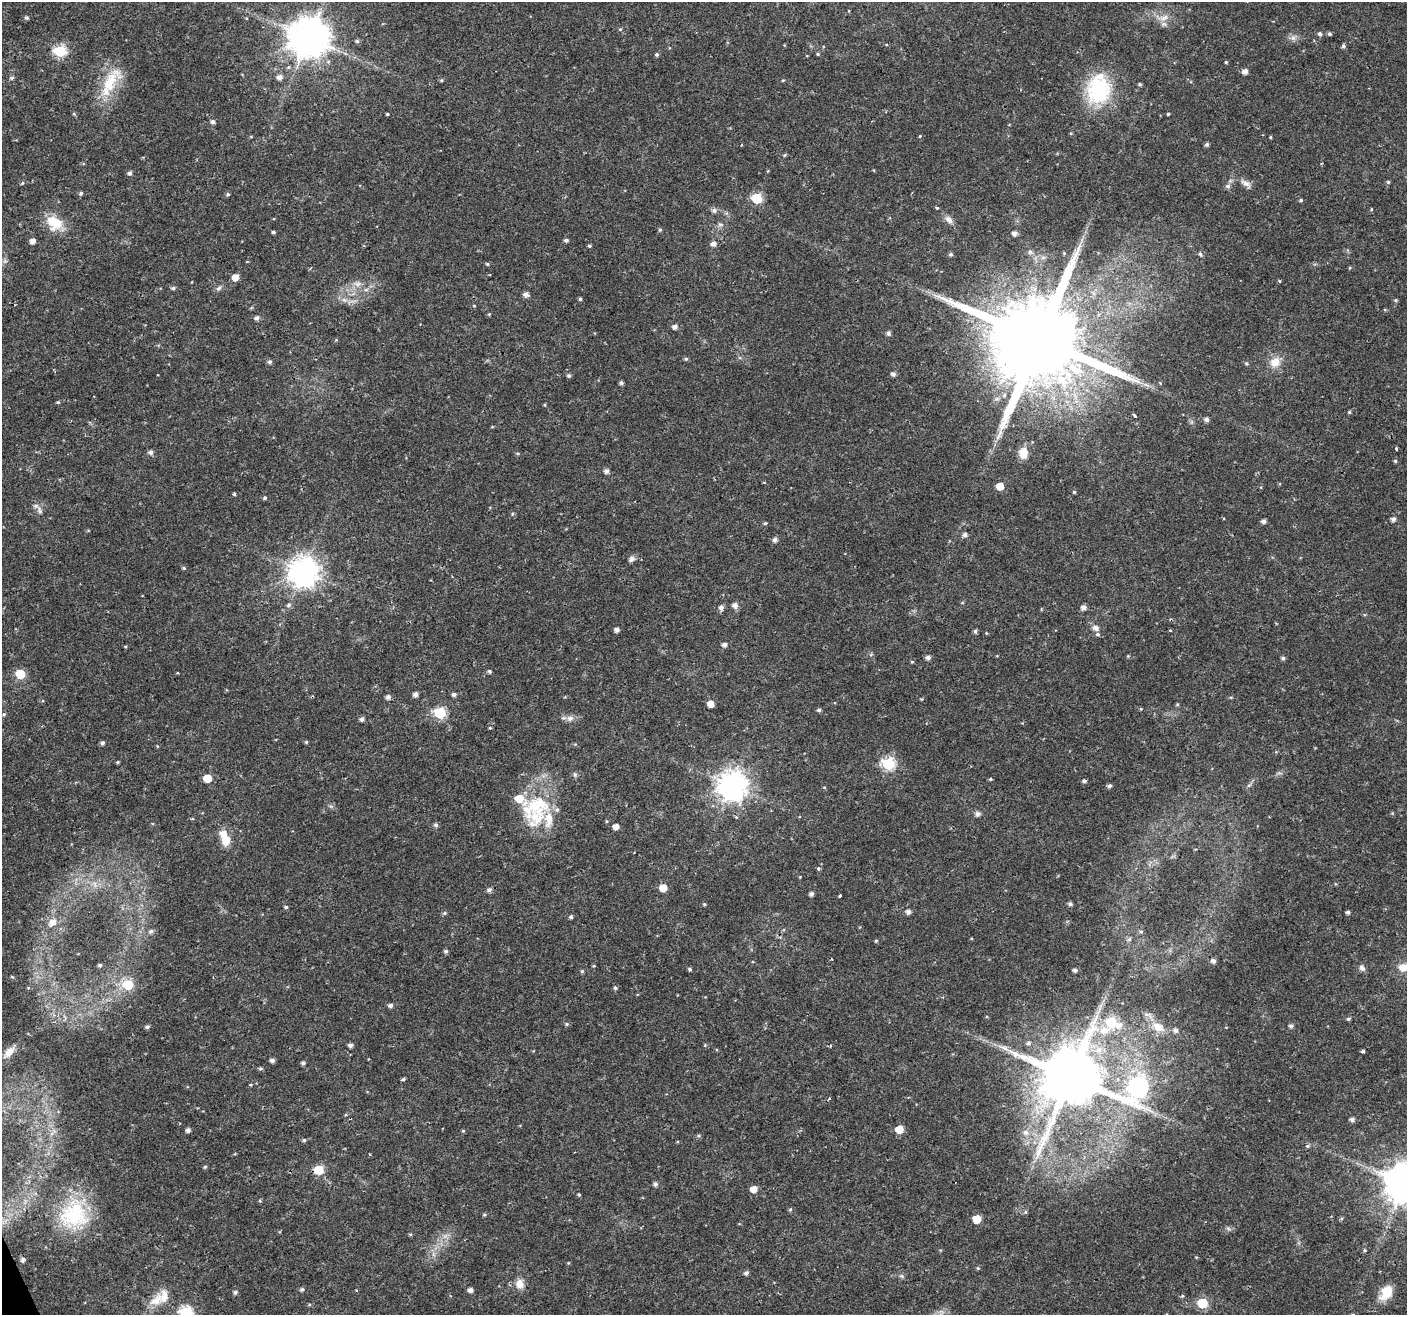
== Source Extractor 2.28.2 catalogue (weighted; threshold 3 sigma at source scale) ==
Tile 7 of 4 x 4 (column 3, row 2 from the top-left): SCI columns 2810-4214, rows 2710-4022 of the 5621 x 5477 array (HDU 1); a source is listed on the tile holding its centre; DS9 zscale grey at full resolution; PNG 1409 x 1317 px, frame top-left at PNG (2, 2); no overlay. Shown black and unused: <1% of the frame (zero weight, under 2 of 3 exposures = <1% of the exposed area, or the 3 px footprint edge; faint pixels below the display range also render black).
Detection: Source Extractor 2.28.2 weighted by HDU 2 'WHT'; one run over the whole footprint, this tile lists its part. Background 0.0197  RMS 0.0029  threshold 0.013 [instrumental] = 3 sigma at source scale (4.5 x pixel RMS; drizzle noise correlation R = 1.50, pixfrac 1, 0.0396/0.0396 arcsec/px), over >= 5 px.
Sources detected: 246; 1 long thin detection or spike segment (spike, bleed or trail) — not listed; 7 inside a brighter listed object's ellipse — not listed separately; the other 238 listed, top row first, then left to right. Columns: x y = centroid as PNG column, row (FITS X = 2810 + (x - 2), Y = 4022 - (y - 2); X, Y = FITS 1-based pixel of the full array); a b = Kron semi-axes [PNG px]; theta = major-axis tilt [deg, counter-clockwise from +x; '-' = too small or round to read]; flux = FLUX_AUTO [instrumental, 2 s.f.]
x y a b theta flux
27 18 5 4 - 0.51
246 18 5 3 - 0.24
1164 18 15 9 24 2.4
620 29 4 4 - 0.31
1320 34 5 5 - 0.73
1330 34 5 4 - 0.48
309 38 11 11 - 900
1293 38 8 7 - 1.1
357 41 5 5 - 0.5
1343 46 5 4 - 0.65
60 51 6 6 - 31
657 54 4 4 - 0.5
818 54 5 4 - 0.37
1226 62 4 4 - 0.32
1245 72 5 5 - 1.5
280 77 6 6 - 1.5
12 78 6 4 22 0.48
441 80 4 4 - 0.36
783 80 5 3 - 0.25
110 82 49 16 59 11
1140 84 5 4 - 0.41
1098 90 35 26 84 23
387 114 3 3 - 0.31
1168 114 3 3 - 0.61
213 122 5 5 - 0.81
920 136 4 4 - 0.25
1270 137 3 3 - 0.29
1207 144 5 4 - 0.6
784 155 5 5 - 0.32
130 173 5 5 - 0.77
1388 182 5 4 - 0.36
22 183 5 3 - 0.29
1246 184 17 7 -36 1.7
1228 186 7 6 - 0.79
81 193 5 4 - 0.47
228 194 5 4 - 0.48
756 198 6 6 - 20
1301 200 5 4 - 0.41
937 208 4 3 - 0.5
1371 209 5 3 - 0.27
714 210 7 6 - 0.9
949 220 12 7 -45 1.6
55 223 22 16 -36 7.2
720 224 9 4 -1 0.67
660 230 5 4 - 0.4
273 232 4 3 - 0.47
1014 233 5 4 - 1.3
566 240 5 4 - 0.75
33 241 5 5 - 1.5
713 244 6 5 - 1.2
589 246 5 4 - 0.4
1030 252 6 6 - 0.6
1064 253 4 4 - 0.24
951 254 5 5 - 0.56
1200 254 6 5 - 0.68
487 264 4 3 - 0.36
1350 268 5 3 - 0.25
235 277 6 5 - 3
1279 281 4 4 - 0.31
357 284 10 6 -9 1.4
173 288 5 5 - 0.56
218 288 8 5 39 0.78
366 290 7 4 1 0.63
526 294 6 5 - 1.2
580 299 4 3 - 0.48
344 300 8 5 -44 0.97
1396 300 5 4 - 0.39
489 314 4 3 - 0.29
257 318 6 5 - 0.97
675 327 5 5 - 1.2
888 333 5 5 - 0.81
336 340 4 4 - 0.26
1039 340 27 22 9 6500
686 359 5 5 - 0.47
270 362 5 5 - 0.72
1275 362 14 12 32 3.8
1246 363 5 4 - 0.38
893 374 5 5 - 0.98
569 376 5 5 - 0.54
621 383 4 3 - 0.69
58 402 5 4 - 0.33
1349 412 4 4 - 0.36
1134 416 4 3 - 0.59
1206 419 5 4 - 1.1
1396 449 4 3 - 0.36
151 452 6 5 - 0.96
517 453 5 3 - 0.31
1023 453 12 9 88 3.8
1395 461 5 4 - 0.45
606 471 5 5 - 1
1000 486 5 5 - 4.8
1074 492 4 4 - 0.37
234 494 3 3 - 0.72
265 498 5 4 - 0.44
40 510 11 6 -63 1.2
512 514 5 3 - 0.29
1393 519 5 5 - 0.98
1264 521 4 4 - 1
765 523 5 4 - 0.4
965 535 6 5 - 1
775 540 5 5 - 1.1
631 559 9 7 38 0.95
184 568 5 4 - 0.38
303 572 9 9 - 420
289 605 7 6 - 0.73
735 605 6 6 - 1.4
721 607 6 6 - 1.1
1083 608 5 5 - 1.5
1096 628 7 6 - 1.6
617 630 4 4 - 1.2
1170 630 4 3 - 0.21
975 631 6 4 -77 0.57
986 633 5 3 - 0.24
1098 634 6 5 - 0.57
724 644 6 4 2 0.98
1128 656 4 4 - 0.28
928 657 5 5 - 1.1
1283 658 5 4 - 0.64
912 662 4 4 - 0.3
489 671 5 4 - 0.49
20 674 6 5 - 11
416 694 5 4 - 1.3
454 694 5 5 - 0.75
388 697 5 5 - 0.99
710 704 5 5 - 2.8
1177 704 5 4 - 0.33
1141 709 5 4 - 0.28
819 710 4 4 - 0.62
440 713 6 6 - 27
4 714 5 5 - 0.41
570 718 11 8 17 1.5
362 719 5 4 - 0.94
490 728 4 3 - 0.31
306 742 4 4 - 0.37
102 743 5 4 - 0.72
157 746 4 3 - 0.23
117 762 4 3 - 0.37
888 764 6 6 - 38
207 778 6 5 - 7.1
990 779 4 3 - 0.35
1084 781 5 4 - 0.65
732 785 9 9 - 390
1109 786 5 4 - 0.74
824 787 5 3 - 0.25
536 806 46 29 24 19
978 814 8 6 7 0.85
606 821 5 3 - 0.3
436 825 5 5 - 0.69
616 826 5 5 - 1.9
225 841 13 11 -88 3.5
818 869 5 4 - 0.55
95 884 7 4 -72 0.82
663 888 5 5 - 4.3
489 890 6 6 - 0.93
811 894 4 4 - 0.99
840 896 3 3 - 0.89
704 904 4 4 - 0.32
1070 904 5 4 - 0.75
286 907 5 4 - 0.55
908 912 5 5 - 1.2
1348 912 4 4 - 0.73
444 913 6 5 - 0.46
571 917 5 4 - 0.52
53 922 11 8 45 2.6
151 931 7 5 18 0.84
1141 932 5 5 - 0.44
1129 939 6 5 - 0.57
876 941 4 4 - 0.36
446 951 5 5 - 0.65
832 959 4 2 - 0.2
1213 961 5 5 - 1
100 965 5 4 - 0.56
1403 967 14 10 7 3.3
1362 968 9 7 -57 1
689 969 4 4 - 0.48
1075 970 4 3 - 0.72
582 971 5 4 - 0.45
12 977 5 3 - 0.25
128 985 6 6 - 15
28 988 5 3 - 0.24
615 988 5 5 - 0.46
390 1005 5 5 - 0.82
1348 1019 5 4 - 0.48
1111 1022 10 7 51 15
567 1024 5 4 - 0.36
1119 1025 10 8 52 2.1
1291 1026 5 5 - 0.82
147 1027 5 4 - 0.64
1158 1027 16 10 -30 3.9
1175 1030 5 5 - 0.91
1028 1043 6 5 - 0.62
350 1045 4 4 - 0.96
705 1045 4 4 - 0.28
831 1045 4 3 - 0.4
1363 1051 4 3 - 1.5
9 1052 16 8 46 2.6
272 1060 5 4 - 0.99
303 1063 5 4 - 0.65
260 1068 5 4 - 0.47
1071 1077 17 16 - 2400
403 1079 4 3 - 0.48
1138 1087 13 9 62 110
1352 1119 5 4 - 1
899 1129 6 5 - 5.7
188 1130 4 4 - 1
463 1131 4 4 - 0.31
1026 1132 9 7 -3 1.6
699 1136 5 4 - 0.39
304 1140 5 5 - 0.42
1307 1145 5 4 - 0.73
205 1167 5 4 - 0.39
318 1170 6 5 - 14
655 1184 5 5 - 0.86
1405 1184 11 11 - 970
754 1189 6 5 - 2.9
579 1195 4 4 - 0.32
260 1201 5 4 - 0.29
790 1209 5 5 - 0.37
1025 1212 5 5 - 0.45
74 1215 40 38 42 24
484 1215 5 4 - 0.41
977 1219 6 5 - 6.9
1228 1229 8 5 -44 0.58
410 1234 5 3 - 0.31
1364 1250 4 4 - 0.34
23 1260 6 5 - 0.97
978 1268 5 4 - 0.34
746 1273 5 5 - 0.83
901 1276 6 5 - 0.56
519 1284 13 12 - 2.7
302 1289 5 5 - 0.58
470 1290 5 4 - 1.3
235 1292 5 4 - 0.66
1386 1292 18 11 55 5.3
1182 1296 5 3 - 0.34
156 1300 25 13 51 5
1202 1303 6 6 - 18
186 1312 6 6 - 39
Overlapping masked pixels (flux is a lower limit): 1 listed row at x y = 318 1170
Isophote crosses this tile's border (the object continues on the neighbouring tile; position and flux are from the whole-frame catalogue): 3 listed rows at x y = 1403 967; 1405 1184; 186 1312